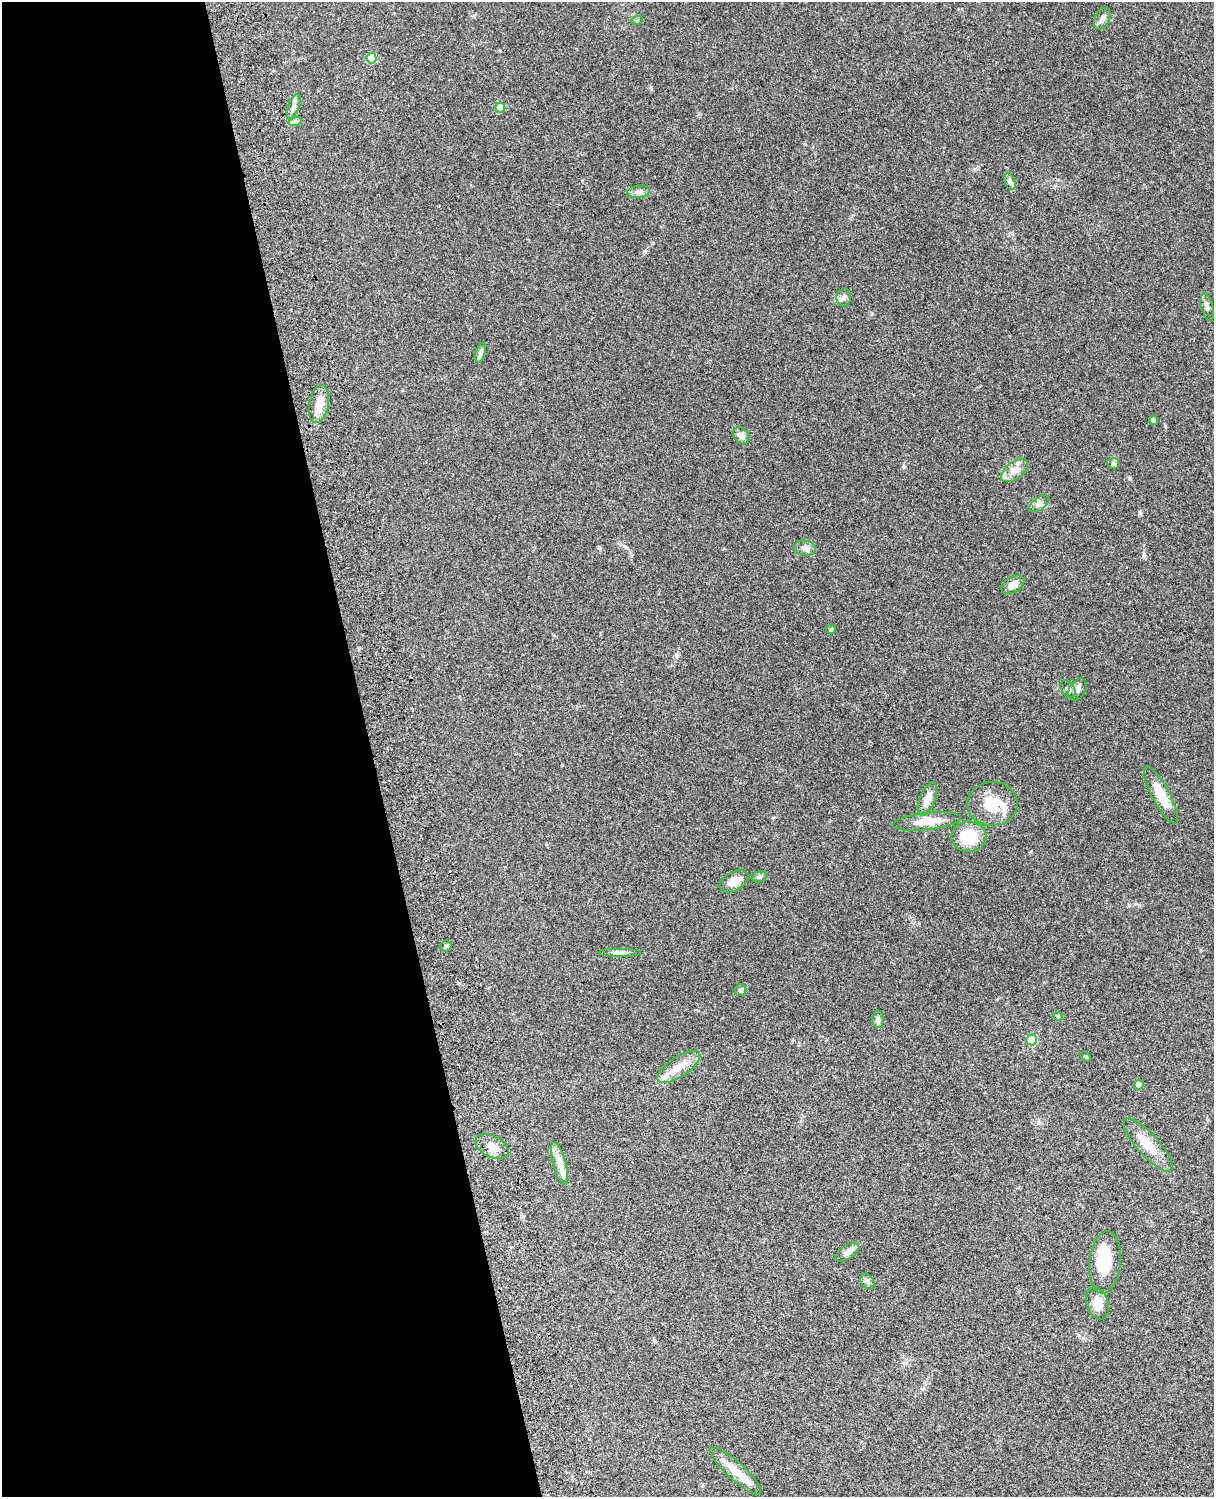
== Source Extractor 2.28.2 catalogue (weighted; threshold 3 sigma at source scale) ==
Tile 5 of 4 x 3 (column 1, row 2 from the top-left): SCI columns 121-1332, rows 1773-3267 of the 5088 x 4927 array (HDU 1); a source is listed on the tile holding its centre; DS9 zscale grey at full resolution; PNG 1216 x 1499 px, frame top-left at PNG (2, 2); each listed source drawn as its Kron ellipse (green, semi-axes under 4 px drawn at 4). Shown black and unused: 31% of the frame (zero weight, under 3 of 4 exposures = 6% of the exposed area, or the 3 px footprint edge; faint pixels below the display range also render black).
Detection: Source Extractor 2.28.2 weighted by HDU 2 'WHT'; one run over the whole footprint, this tile lists its part. Background 0.103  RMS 0.0064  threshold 0.0288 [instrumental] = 3 sigma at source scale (4.5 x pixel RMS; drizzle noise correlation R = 1.50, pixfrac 1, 0.05/0.05 arcsec/px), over >= 5 px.
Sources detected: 50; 1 inside a brighter object's white glare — neither listed nor drawn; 3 inside a brighter listed object's ellipse — not listed separately; the other 46 listed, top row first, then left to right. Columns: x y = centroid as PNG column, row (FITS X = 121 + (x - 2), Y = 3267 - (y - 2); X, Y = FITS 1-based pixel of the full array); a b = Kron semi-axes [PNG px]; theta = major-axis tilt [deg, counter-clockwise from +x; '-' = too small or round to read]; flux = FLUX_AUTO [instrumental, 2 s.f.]
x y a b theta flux
1102 19 12 7 65 2.9
637 20 6 4 20 0.74
372 58 5 5 - 22
294 106 13 5 71 2.5
500 107 5 5 - 14
295 122 7 4 17 1.3
1010 181 9 5 -71 1.6
639 192 11 6 5 2.4
844 297 9 7 86 2.1
1207 307 14 5 -75 2.4
480 353 10 5 75 2.4
319 404 19 10 79 8
1154 420 5 4 - 1.7
741 435 9 7 -40 3.1
1113 464 6 5 - 1.2
1014 470 16 8 37 5.3
1039 504 11 6 38 2.5
805 548 11 7 -13 3.6
1013 585 12 7 30 5.1
831 629 5 5 - 0.77
1068 689 9 6 -56 2.1
1077 689 12 8 58 3
1161 795 32 9 -62 13
927 799 17 8 69 7
992 804 25 22 1 18
927 821 34 8 6 11
969 837 17 15 1 20
759 877 7 5 14 1.3
734 881 16 9 29 7
446 946 5 5 - 1.1
620 952 21 4 0 2.6
740 990 6 5 - 1.4
1058 1016 4 4 - 0.65
878 1019 9 6 90 1.7
1032 1040 5 5 - 34
1086 1056 6 4 -47 0.88
679 1067 25 10 33 9
1139 1085 5 4 - 5.5
1148 1145 34 11 -48 12
492 1147 18 10 -27 6.4
559 1163 22 6 -75 5.4
847 1252 13 7 33 4.4
1105 1262 31 15 84 24
867 1281 9 6 -51 1.8
1097 1303 16 11 -72 7.5
735 1471 33 9 -42 11
Unlisted compact peaks at least as high as the median listed source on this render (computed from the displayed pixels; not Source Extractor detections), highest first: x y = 645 251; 1140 513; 1129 478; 651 88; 1144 555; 903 466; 562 765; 677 656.